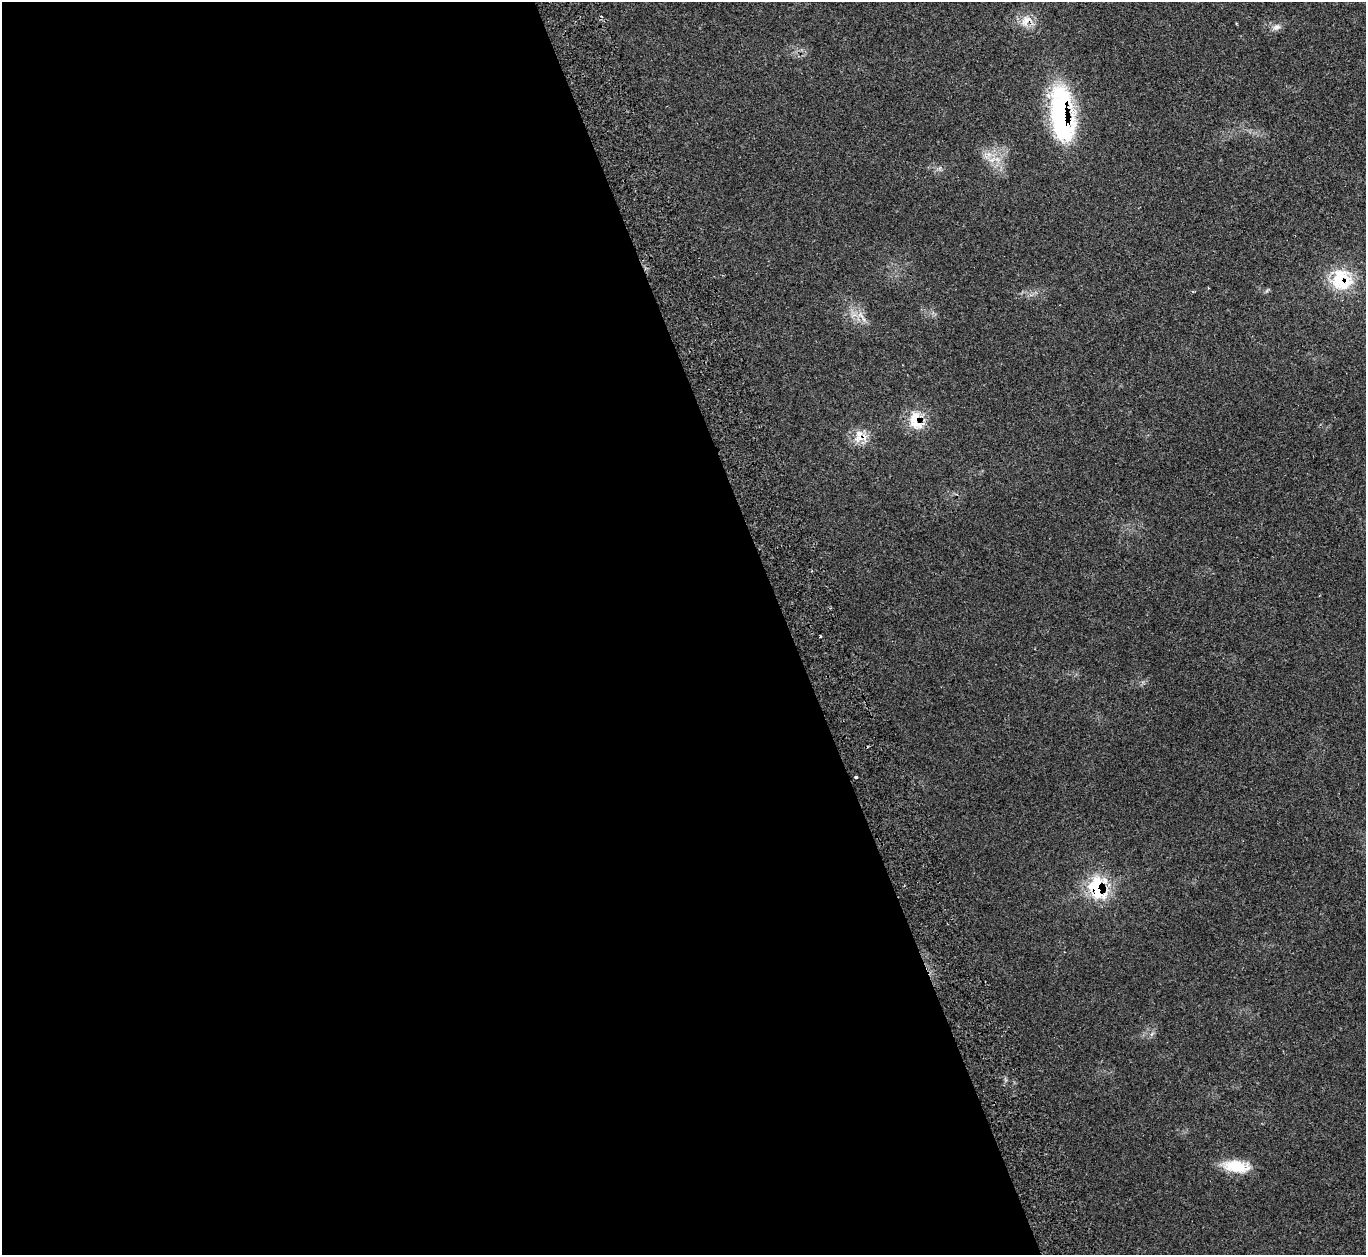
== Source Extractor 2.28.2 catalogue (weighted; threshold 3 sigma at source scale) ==
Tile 9 of 4 x 4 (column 1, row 3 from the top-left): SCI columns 66-1429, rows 1438-2690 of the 5583 x 5512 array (HDU 1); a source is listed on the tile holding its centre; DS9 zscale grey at full resolution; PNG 1368 x 1257 px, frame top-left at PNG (2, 2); no overlay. Shown black and unused: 58% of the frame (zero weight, under 2 of 3 exposures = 4% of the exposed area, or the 3 px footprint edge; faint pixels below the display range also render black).
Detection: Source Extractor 2.28.2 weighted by HDU 2 'WHT'; one run over the whole footprint, this tile lists its part. Background 0.11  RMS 0.0081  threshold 0.0363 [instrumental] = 3 sigma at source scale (4.5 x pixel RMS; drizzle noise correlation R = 1.50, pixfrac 1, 0.05/0.05 arcsec/px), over >= 5 px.
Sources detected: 13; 1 inside a brighter listed object's ellipse — not listed separately; the other 12 listed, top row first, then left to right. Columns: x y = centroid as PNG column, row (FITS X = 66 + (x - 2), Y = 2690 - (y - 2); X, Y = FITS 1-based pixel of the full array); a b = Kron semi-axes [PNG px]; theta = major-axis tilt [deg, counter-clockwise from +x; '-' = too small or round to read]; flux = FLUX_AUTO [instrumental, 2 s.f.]
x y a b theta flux
1026 21 20 11 60 10
1277 27 11 8 16 3.9
1062 114 63 23 -83 130
992 160 13 6 33 5.8
1341 280 29 27 -51 37
861 316 15 5 -48 5.3
915 420 28 15 -81 20
858 436 22 10 75 9.6
820 637 3 3 - 1.1
856 777 3 3 - 2.7
1097 887 29 19 -73 44
1236 1166 30 13 -7 24
Overlapping masked pixels (flux is a lower limit): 6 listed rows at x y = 1026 21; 1062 114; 1341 280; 915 420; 858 436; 1097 887